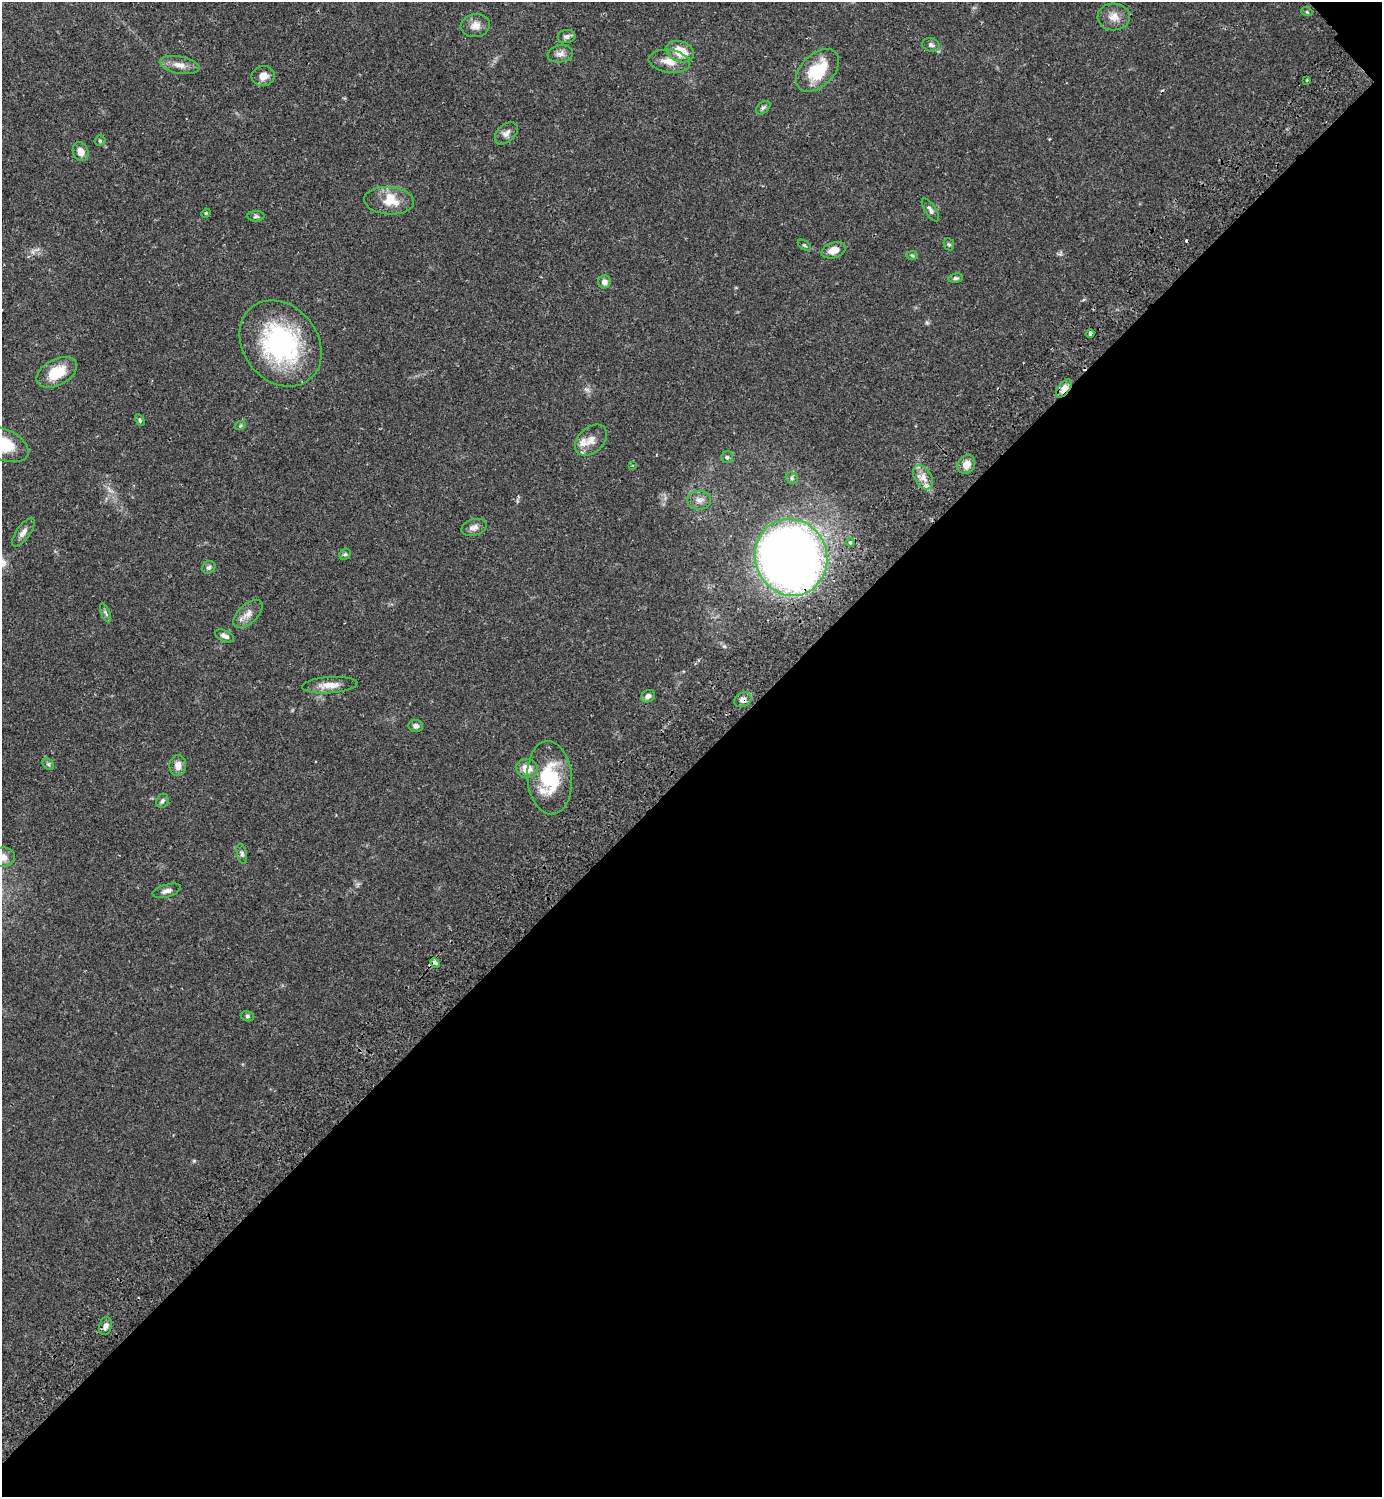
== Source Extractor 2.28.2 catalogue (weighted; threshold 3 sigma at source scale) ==
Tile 12 of 4 x 4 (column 4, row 3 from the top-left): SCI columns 4486-5865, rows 1540-3034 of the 6069 x 6072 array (HDU 1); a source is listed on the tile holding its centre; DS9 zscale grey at full resolution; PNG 1384 x 1499 px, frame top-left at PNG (2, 2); each listed source drawn as its Kron ellipse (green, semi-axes under 4 px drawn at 4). Shown black and unused: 49% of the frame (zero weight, under 2 of 3 exposures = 3% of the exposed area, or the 3 px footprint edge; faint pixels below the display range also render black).
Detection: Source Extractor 2.28.2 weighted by HDU 2 'WHT'; one run over the whole footprint, this tile lists its part. Background 0.0696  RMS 0.0052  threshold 0.0235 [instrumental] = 3 sigma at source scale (4.5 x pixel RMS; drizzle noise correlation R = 1.50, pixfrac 1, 0.05/0.05 arcsec/px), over >= 5 px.
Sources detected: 73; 1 too faint to see at this stretch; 5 cosmic-ray / hot-pixel residue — neither listed nor drawn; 3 inside a brighter listed object's ellipse — not listed separately; the other 64 listed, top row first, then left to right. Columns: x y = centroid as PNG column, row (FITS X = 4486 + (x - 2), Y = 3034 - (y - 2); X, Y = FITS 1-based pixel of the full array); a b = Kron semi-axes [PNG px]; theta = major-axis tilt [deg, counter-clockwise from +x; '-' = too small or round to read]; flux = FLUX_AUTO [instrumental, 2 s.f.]
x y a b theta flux
1307 12 6 3 -18 0.55
1114 17 16 13 -3 5.4
475 26 15 11 7 4.3
566 36 9 6 5 1.7
931 45 9 6 -19 1.6
680 51 14 10 -19 10
560 54 13 8 10 2.8
669 61 21 11 -8 7
179 65 20 8 -11 4.7
817 70 26 16 45 21
263 76 11 10 - 4.1
1307 80 4 2 - 0.47
763 108 8 5 40 1.1
506 133 13 8 43 2.8
100 141 5 5 - 0.66
81 152 10 7 -65 4.6
389 201 25 13 -4 11
930 210 13 5 -56 1.8
206 213 5 4 - 0.52
256 216 8 5 1 1.1
949 244 6 5 - 0.78
804 245 7 3 -34 0.71
834 250 12 7 19 4.9
912 255 6 4 -3 0.72
956 278 7 4 9 0.95
604 282 6 6 - 1.9
1090 334 4 4 - 4.1
280 344 46 37 -52 74
57 372 22 13 29 14
1064 389 11 5 50 4.7
140 420 6 4 -61 0.78
240 426 6 4 19 0.76
591 440 18 12 43 5.5
2 444 28 15 -24 20
727 457 6 5 - 1.1
966 464 10 8 51 4.6
632 465 4 3 - 0.49
923 477 13 8 -58 4.5
792 478 6 5 - 1.1
699 500 12 9 1 3.2
474 527 13 8 17 2.7
23 532 16 6 54 2.8
850 542 4 4 - 1.5
345 554 6 5 - 0.83
791 557 39 36 -73 440
209 567 7 6 - 1.1
105 613 10 4 -68 1.1
248 614 18 9 43 4.2
224 636 10 5 -23 2.1
330 685 28 8 4 6.2
648 696 7 6 - 2
743 700 9 7 26 2.8
416 726 7 6 - 1.6
48 764 6 5 - 0.99
178 765 10 8 90 3.8
527 769 11 9 -13 6.5
550 778 37 22 -85 28
162 801 7 6 - 1.2
242 854 10 5 -76 1.3
3 857 12 10 8 3.8
167 891 14 6 16 2.3
435 963 5 3 - 2.6
247 1016 6 5 - 0.92
105 1326 9 6 77 2.4
Overlapping masked pixels (flux is a lower limit): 4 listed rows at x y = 1064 389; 923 477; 791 557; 743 700
Isophote crosses this tile's border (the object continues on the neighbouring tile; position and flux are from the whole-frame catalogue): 2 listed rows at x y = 2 444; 3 857